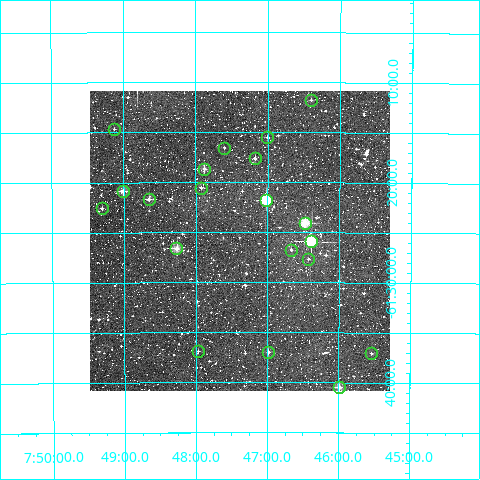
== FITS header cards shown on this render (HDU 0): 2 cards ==
NAXIS1  =                  300
NAXIS2  =                  300

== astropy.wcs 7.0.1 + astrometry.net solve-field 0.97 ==
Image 300 x 300 px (HDU 0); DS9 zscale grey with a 90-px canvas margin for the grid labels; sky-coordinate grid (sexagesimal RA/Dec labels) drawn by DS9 from the SOLVED WCS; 20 Tycho-2 reference stars matched to detected sources circled (green)
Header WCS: RA---TAN/DEC--TAN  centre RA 07:47:23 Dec -61:26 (116.85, -61.43 deg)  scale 6 arcsec/px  FOV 30.0' x 30.0'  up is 0 deg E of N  parity normal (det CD < 0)
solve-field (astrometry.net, Tycho-2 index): VERIFIED the header's WCS against the Tycho-2 star catalogue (verified at 2 index scales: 9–20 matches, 0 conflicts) and refined it, rather than solving blind
Solved WCS: RA---TAN-SIP/DEC--TAN-SIP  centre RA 07:47:23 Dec -61:26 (116.85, -61.43 deg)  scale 6 arcsec/px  FOV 30.0' x 30.0'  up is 0 deg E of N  parity normal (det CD < 0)
The solver's refit moves the header's centre by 0.14 arcsec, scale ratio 0.9995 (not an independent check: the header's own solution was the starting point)
Tycho-2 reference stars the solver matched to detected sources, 20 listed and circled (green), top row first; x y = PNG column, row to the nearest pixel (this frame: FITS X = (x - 90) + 1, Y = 300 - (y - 91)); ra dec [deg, ICRS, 3 dp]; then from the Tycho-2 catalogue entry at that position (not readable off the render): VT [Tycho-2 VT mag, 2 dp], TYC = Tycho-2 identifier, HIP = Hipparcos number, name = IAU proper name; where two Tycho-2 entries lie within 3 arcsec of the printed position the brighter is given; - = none
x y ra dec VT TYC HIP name
311 100 116.601 -61.196 11.85 8911-1926-1 - -
114 129 117.282 -61.244 12.12 8911-1971-1 - -
267 137 116.751 -61.258 12.48 8911-1989-1 - -
224 148 116.900 -61.275 12.07 8911-2418-1 - -
255 158 116.794 -61.294 11.06 8911-2237-1 - -
204 169 116.970 -61.311 10.61 8911-2189-1 - -
201 188 116.981 -61.342 11.65 8911-2118-1 - -
123 191 117.252 -61.348 10.03 8911-2314-1 - -
149 199 117.163 -61.361 10.96 8911-2377-1 - -
266 200 116.755 -61.363 8.79 8911-2342-1 - -
102 208 117.326 -61.376 13.06 8911-2447-1 - -
305 223 116.619 -61.401 9.15 8911-1824-1 37935 -
311 241 116.597 -61.430 7.46 8911-1886-1 37930 -
176 248 117.067 -61.443 9.86 8911-1992-1 - -
291 250 116.668 -61.446 12.01 8911-1968-1 - -
308 259 116.607 -61.461 12.08 8911-2031-1 - -
198 351 116.993 -61.614 12.62 8911-2618-1 - -
268 352 116.747 -61.616 11.32 8911-2645-1 - -
371 353 116.385 -61.618 12.03 8911-2685-1 - -
339 387 116.497 -61.675 10.28 8911-2605-1 - -